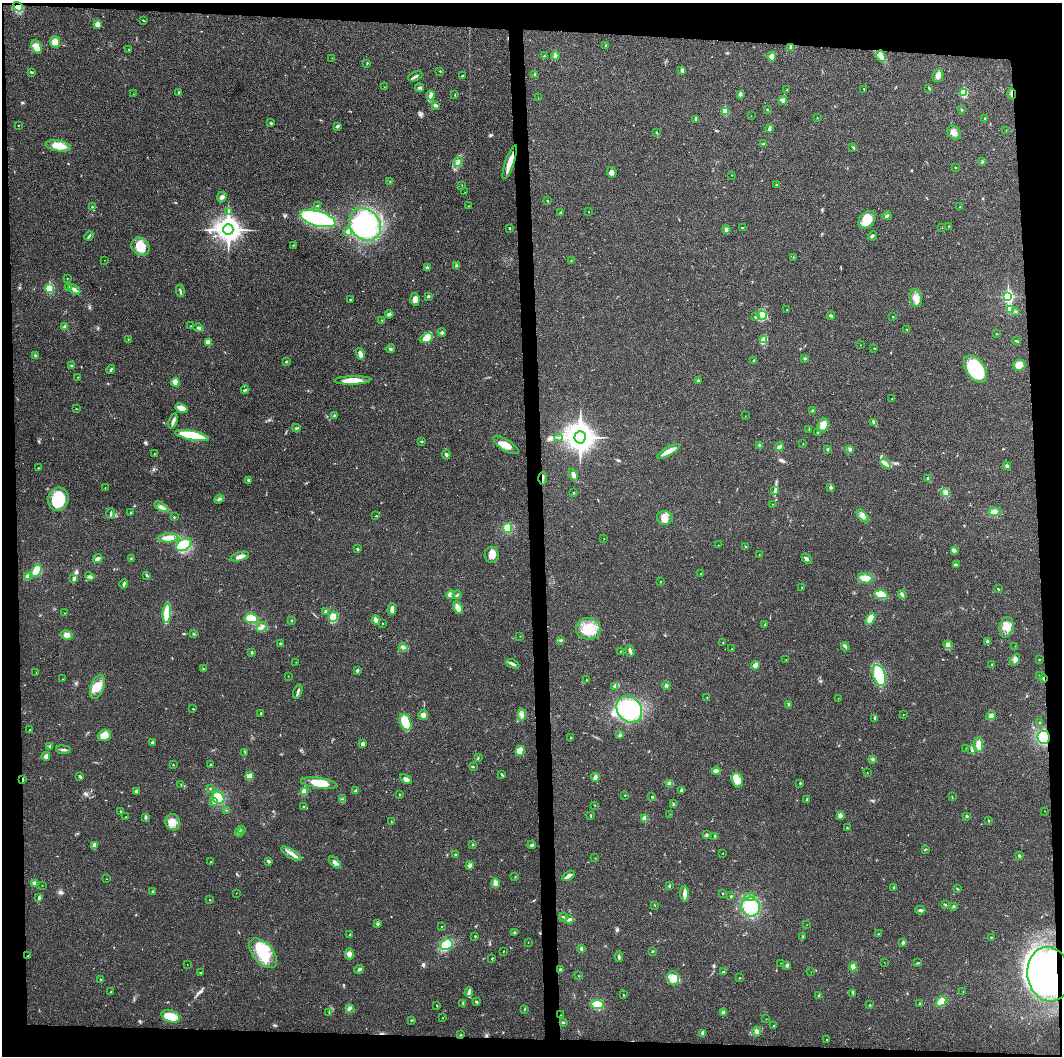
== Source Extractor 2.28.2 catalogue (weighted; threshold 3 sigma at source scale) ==
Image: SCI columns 1-4240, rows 6-4221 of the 4241 x 4224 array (HDU 1 of 3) = the unmasked area's bounding box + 8 px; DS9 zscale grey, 4 x 4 block average (1 PNG px = mean of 4 x 4 image px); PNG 1064 x 1058 px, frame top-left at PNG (2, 3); each listed source drawn as its Kron ellipse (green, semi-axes under 4 px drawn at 4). Shown black and unused: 9% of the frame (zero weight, under 3 of 4 exposures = <1% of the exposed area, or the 3 px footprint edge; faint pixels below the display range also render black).
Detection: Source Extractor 2.28.2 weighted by HDU 2 'WHT'. Background 0.0194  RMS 0.0039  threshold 0.0175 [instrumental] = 3 sigma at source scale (4.5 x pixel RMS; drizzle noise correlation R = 1.50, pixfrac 1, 0.05/0.05 arcsec/px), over >= 5 px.
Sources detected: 467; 3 inside a brighter object's white glare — neither listed nor drawn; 3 coinciding with a brighter row at this scale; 13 inside a brighter listed object's ellipse — not listed separately; the other 448 listed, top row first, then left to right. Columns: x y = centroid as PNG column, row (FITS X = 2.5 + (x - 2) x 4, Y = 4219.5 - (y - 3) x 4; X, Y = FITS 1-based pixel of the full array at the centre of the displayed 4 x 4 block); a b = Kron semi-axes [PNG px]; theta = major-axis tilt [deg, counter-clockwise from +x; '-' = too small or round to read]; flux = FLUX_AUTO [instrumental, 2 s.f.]
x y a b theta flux
18 7 5 4 - 19
143 20 3 2 - 1.7
98 24 4 3 - 10
55 42 6 5 - 14
606 45 2 2 - 3.9
36 47 7 4 -68 22
791 47 3 3 - 3.4
129 49 2 2 - 0.93
544 56 2 2 - 1.4
555 56 4 3 - 4.2
881 56 6 4 -64 9.9
772 57 5 4 - 12
332 58 2 2 - 0.54
367 63 2 2 - 1.6
440 71 2 2 - 1.5
682 71 3 3 - 3.7
31 72 2 2 - 1.5
535 75 2 2 - 1.4
415 76 7 2 24 5.2
462 76 3 2 - 2.1
938 76 6 5 - 13
384 87 2 2 - 0.79
419 88 4 3 - 4
929 88 3 2 - 1.9
864 89 2 2 - 0.91
787 90 4 2 - 1.9
179 93 4 2 - 2.5
963 93 2 2 - 140
133 94 2 2 - 0.43
740 94 2 2 - 18
1012 94 5 2 - 3.7
455 95 2 2 - 1.2
430 96 5 3 - 6.5
538 98 2 2 - 0.51
783 101 4 3 - 8.5
435 105 4 2 - 6.3
767 109 2 2 - 1.4
962 110 2 2 - 2.1
725 111 2 2 - 84
751 116 2 2 - 0.51
817 118 2 2 - 1.6
985 118 2 2 - 2.8
696 119 4 3 - 3.3
271 123 3 2 - 2
19 125 2 2 - 0.77
337 126 3 2 - 5.4
769 128 4 2 - 5.8
1006 130 2 2 - 0.46
954 132 7 6 - 12
656 133 3 2 - 1.5
763 144 2 2 - 1.4
58 146 13 5 -8 36
853 147 3 2 - 1.7
982 161 3 2 - 1.6
458 162 5 3 - 5.3
510 162 18 3 71 30
956 168 2 2 - 1.1
612 172 5 4 - 7.4
732 175 2 2 - 0.95
390 181 2 2 - 0.95
462 185 2 2 - 0.76
776 185 2 2 - 2.5
465 192 2 2 - 0.46
222 197 5 4 - 7.1
547 201 3 2 - 1.1
317 206 3 2 - 2.2
468 206 2 2 - 0.58
92 207 2 2 - 1.3
960 207 2 2 - 1.2
228 211 2 2 - 1.1
589 212 2 2 - 0.46
560 213 3 2 - 1.5
887 216 4 2 - 4.3
318 219 18 7 -16 350
867 220 10 7 49 49
365 224 17 14 -47 270
949 226 2 2 - 0.85
742 227 2 2 - 1.2
942 227 2 2 - 0.76
510 228 2 2 - 1.6
228 230 5 5 - 2100
726 230 4 3 - 7.2
348 231 3 3 - 8.4
89 236 5 2 - 2.8
872 236 5 3 - 3.8
293 245 2 2 - 1.1
141 247 10 8 -49 42
793 257 2 2 - 0.64
104 260 2 2 - 0.73
571 261 2 2 - 0.91
456 265 3 2 - 2.8
427 267 2 2 - 8.2
67 278 2 2 - 0.72
68 287 2 2 - 1.6
49 288 2 2 - 170
74 289 7 3 -32 8.2
180 291 6 2 -81 3.4
429 296 3 2 - 2.4
1008 296 3 2 - 340
916 298 9 6 -74 18
415 299 7 4 -82 13
350 300 2 2 - 1.7
1010 309 2 2 - 81
787 310 2 2 - 0.49
1016 311 2 2 - 1.6
389 314 4 3 - 4
762 315 5 4 - 10
831 316 4 2 - 5.8
755 317 3 2 - 1.4
893 317 2 2 - 2.7
382 320 2 2 - 0.92
65 326 4 2 - 3.5
191 326 2 2 - 1
199 328 5 3 - 5
907 329 2 2 - 0.57
442 332 4 3 - 3.7
997 333 2 2 - 0.78
426 338 7 4 24 29
128 339 2 2 - 1.6
763 339 3 2 - 3.4
1016 341 4 2 - 2
208 342 2 2 - 40
860 345 2 2 - 1.3
874 348 2 2 - 0.76
390 349 4 2 - 2.8
360 354 6 3 -75 13
35 355 2 2 - 1.7
805 358 3 2 - 2.5
754 360 3 2 - 1.8
286 361 3 2 - 2.1
71 365 2 2 - 1.9
1019 365 6 5 - 24
975 369 15 9 -56 170
111 370 5 2 - 3.2
78 377 2 2 - 0.52
352 380 18 4 2 32
698 381 2 2 - 8.1
175 382 4 3 - 17
245 390 4 2 - 3.5
892 399 2 2 - 1.1
181 408 6 4 -23 22
76 409 2 2 - 0.88
813 411 3 2 - 3.9
334 416 2 2 - 1.2
745 416 2 2 - 0.49
173 421 8 2 71 9.7
874 422 3 2 - 2.4
823 425 7 5 72 19
296 428 4 2 - 2.4
809 429 3 2 - 1.3
818 433 2 2 - 1.6
192 436 17 4 -12 100
558 437 2 2 - 0.85
580 437 6 5 - 2900
422 441 2 2 - 1.5
803 443 2 2 - 0.64
506 445 14 5 -33 25
759 445 3 2 - 1.7
779 447 4 3 - 4.7
850 449 3 3 - 5.7
827 450 3 2 - 1.9
668 451 13 3 29 22
154 454 2 2 - 1.3
446 455 4 2 - 4.3
886 464 6 3 -46 7.7
1007 466 4 3 - 3.6
38 468 2 2 - 1.1
573 475 6 4 -67 8.7
543 478 6 2 88 4.9
928 478 3 3 - 3.3
248 480 3 2 - 3.3
105 487 2 2 - 0.46
830 487 2 2 - 17
775 491 3 2 - 2.6
946 492 4 3 - 5.2
574 493 2 2 - 1
58 499 12 10 73 100
219 499 5 2 - 4.7
772 504 2 2 - 0.52
161 507 7 3 -28 7.5
130 512 2 2 - 1.5
994 512 6 4 6 8.4
111 513 5 2 - 2.9
376 516 2 2 - 1
863 516 8 4 -47 11
174 517 2 2 - 1.2
665 518 8 7 - 16
508 528 5 4 - 27
168 538 10 4 4 17
604 539 2 2 - 0.71
184 545 8 5 34 24
718 545 2 2 - 0.5
746 546 2 2 - 1
357 549 2 2 - 7.5
954 550 4 3 - 4.8
492 555 8 7 - 16
759 555 2 2 - 0.62
240 557 9 3 16 12
97 559 5 3 - 6
131 559 2 2 - 1.2
807 559 6 2 -41 5.8
956 565 3 2 - 2.2
36 571 6 4 61 48
701 574 2 2 - 1.1
147 575 3 2 - 2.4
28 576 3 2 - 8.2
90 576 5 4 - 4.5
865 578 7 5 -15 26
74 579 3 2 - 6.8
660 582 2 2 - 1
124 584 4 2 - 4.5
802 587 2 2 - 0.65
998 589 3 2 - 1.5
450 595 4 4 - 8.9
457 595 4 2 - 3
881 595 7 3 -16 52
902 595 5 2 - 2.9
458 608 7 4 -64 19
392 609 6 3 89 9.3
326 611 3 2 - 2.5
65 613 2 2 - 0.98
167 613 9 2 85 120
333 617 5 4 - 48
251 618 7 4 -7 37
870 619 6 4 60 28
376 620 4 4 - 6.8
291 621 2 2 - 1.5
382 623 2 2 - 0.68
765 625 2 2 - 1.2
262 627 6 3 27 6.5
1006 627 10 6 76 20
588 629 12 10 -7 55
194 634 3 2 - 1.8
67 635 6 4 -12 10
520 636 2 2 - 0.52
561 640 4 2 - 2.2
723 642 2 2 - 0.71
987 642 3 2 - 2.2
280 643 2 2 - 2.6
948 645 5 4 - 6.5
1015 646 2 2 - 0.73
403 647 4 2 - 2.9
845 647 4 2 - 3.6
732 649 2 2 - 0.92
621 651 2 2 - 1.1
630 651 6 2 -74 9.8
252 652 3 3 - 2.9
786 659 2 2 - 0.45
1015 660 6 4 53 7.6
1039 660 2 2 - 0.93
296 662 2 2 - 0.56
513 664 7 2 -25 6.9
992 664 2 2 - 1.4
755 665 4 3 - 15
203 669 2 2 - 2
357 670 3 2 - 4.1
36 672 2 2 - 0.78
879 675 11 6 -70 100
1039 675 2 2 - 0.82
288 676 2 2 - 0.63
63 679 2 2 - 1.2
1044 679 4 2 - 2.8
586 680 2 2 - 0.66
666 685 4 3 - 4.4
97 687 12 6 70 24
614 687 2 2 - 1.4
298 692 7 2 71 5.5
707 697 2 2 - 0.89
838 698 2 2 - 0.52
788 704 4 2 - 2
193 709 2 2 - 1.2
629 709 14 11 -51 190
261 713 3 2 - 2.2
903 714 2 2 - 0.6
423 715 5 5 - 9.6
522 715 6 4 86 7.8
991 715 5 3 - 5.3
875 719 3 2 - 1.7
406 722 8 5 -69 39
1040 723 3 2 - 2.6
30 730 2 2 - 1.3
104 735 7 5 18 23
620 735 3 2 - 4.1
1044 737 6 6 - 110
571 738 2 2 - 0.94
152 742 2 2 - 2.8
362 744 3 3 - 6.9
979 745 7 4 -82 20
50 746 3 2 - 2
966 748 2 2 - 0.45
63 750 7 2 -6 4.3
972 750 3 2 - 3.1
520 751 5 4 - 19
245 752 2 2 - 1.2
46 756 4 3 - 7.7
478 758 2 2 - 0.91
872 759 2 2 - 2
211 764 3 2 - 1.2
173 765 2 2 - 1.1
473 767 2 2 - 0.94
716 771 4 3 - 11
867 773 2 2 - 0.84
502 774 3 2 - 1.9
80 776 3 2 - 2.4
249 776 4 3 - 5.4
595 777 4 3 - 5.1
23 779 3 2 - 1.5
406 779 6 4 -27 8.2
737 780 7 5 -75 16
319 783 18 5 -8 46
669 783 4 3 - 4.2
800 783 2 2 - 2
181 784 3 2 - 1.6
210 789 2 2 - 1.7
681 790 2 2 - 4.3
137 791 3 3 - 4.5
304 791 2 2 - 68
356 791 3 2 - 9
399 794 2 2 - 1
625 795 2 2 - 2.6
652 797 3 2 - 2.3
952 797 2 2 - 0.96
218 798 7 5 -41 44
342 799 4 2 - 2.3
807 799 2 2 - 4.9
214 802 3 2 - 3
673 804 3 2 - 1.9
595 805 2 2 - 0.86
303 807 2 2 - 2.3
226 810 2 2 - 0.66
120 811 2 2 - 1.2
1044 811 2 2 - 0.7
670 814 2 2 - 0.59
591 816 3 2 - 1.6
840 816 4 3 - 12
967 816 3 2 - 1.7
126 817 2 2 - 1.3
145 817 3 2 - 5.3
644 819 2 2 - 48
989 821 3 2 - 1.5
173 822 8 7 - 20
391 822 2 2 - 0.89
847 828 2 2 - 1.9
241 829 3 2 - 1.6
239 832 4 3 - 6.2
706 835 3 2 - 2.6
715 836 3 2 - 2.5
473 844 2 2 - 2.1
532 845 4 2 - 4.9
94 846 4 3 - 16
925 849 2 2 - 0.92
723 853 2 2 - 0.7
291 854 12 3 -31 13
455 855 3 2 - 3.6
1019 855 3 2 - 3.2
595 858 2 2 - 0.54
269 861 3 3 - 3.7
211 862 2 2 - 0.59
335 862 7 3 -43 7.1
470 865 4 3 - 6.5
568 876 7 2 31 11
515 877 2 2 - 0.66
107 879 2 2 - 0.49
34 883 4 3 - 5.8
495 883 5 4 - 8.3
42 885 2 2 - 0.62
669 886 2 2 - 3.5
893 888 3 2 - 2.2
957 889 2 2 - 1.5
153 891 4 2 - 2.2
236 893 2 2 - 0.51
723 893 2 2 - 2.7
685 894 8 4 -87 9
731 896 2 2 - 1.8
749 897 5 2 - 3.9
39 898 4 2 - 3.9
210 900 2 2 - 0.68
655 905 2 2 - 1.2
946 905 2 2 - 2.1
953 906 2 2 - 1.3
751 907 9 9 - 93
920 910 5 3 - 5.1
563 917 4 2 - 2
569 919 4 3 - 4
378 924 3 3 - 3
807 925 2 2 - 0.43
442 927 2 2 - 1
515 932 2 2 - 0.89
878 934 2 2 - 1.2
350 935 3 2 - 2.4
475 936 3 2 - 1.3
802 937 3 2 - 1.9
991 937 2 2 - 1.1
528 942 2 2 - 0.45
903 942 3 3 - 3.3
446 945 6 5 - 68
581 949 3 3 - 4
503 951 2 2 - 0.64
652 951 2 2 - 1.8
263 953 18 10 -48 81
349 954 5 4 - 7.9
28 956 2 2 - 0.82
619 957 5 2 - 3.9
492 958 3 2 - 1.5
884 962 2 2 - 0.44
780 963 2 2 - 0.47
917 963 3 2 - 1.3
187 964 2 2 - 0.45
787 965 4 2 - 2.3
853 967 4 3 - 13
359 969 5 2 - 4.7
560 970 3 2 - 2.1
723 972 3 2 - 2
811 972 2 2 - 0.49
201 973 2 2 - 1.3
1049 974 27 21 -81 550
578 976 2 2 - 0.65
673 978 7 6 - 25
740 978 2 2 - 1
101 979 2 2 - 0.62
111 991 2 2 - 1.1
963 991 2 2 - 0.42
469 992 5 3 - 5.6
853 993 2 2 - 0.9
623 995 3 2 - 1.5
819 995 2 2 - 1
941 1001 5 4 - 19
476 1002 3 2 - 3.2
463 1003 3 2 - 2.4
920 1004 3 2 - 1.7
597 1005 6 4 -4 43
869 1005 2 2 - 1.3
437 1006 2 2 - 1.1
350 1008 3 3 - 4.1
524 1009 2 2 - 1.1
329 1012 2 2 - 1
723 1013 3 3 - 8.7
561 1015 2 2 - 0.78
171 1016 10 6 -19 39
442 1018 2 2 - 1
766 1019 2 2 - 0.93
411 1020 3 2 - 1.6
563 1023 3 2 - 2
774 1026 2 2 - 1.9
757 1031 5 4 - 5.9
703 1033 4 2 - 7.1
461 1035 2 2 - 1.5
826 1039 2 2 - 0.62
Overlapping masked pixels (flux is a lower limit): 8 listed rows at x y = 18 7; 1012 94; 510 162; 543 478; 1044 679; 1044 737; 23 779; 1049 974
Diffuse or blended objects may show on this block-average render without a row.